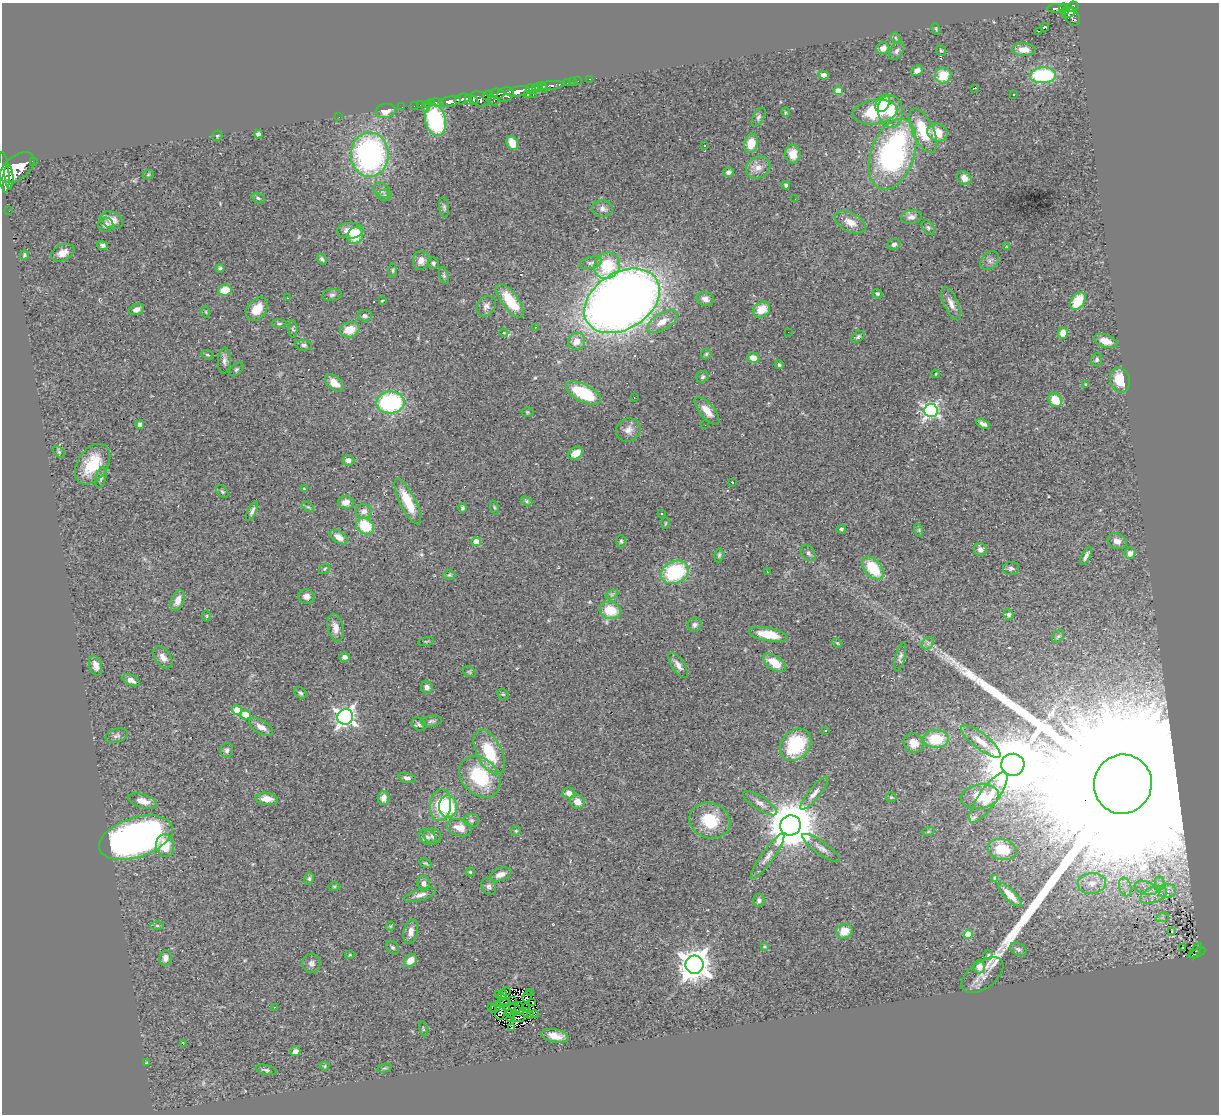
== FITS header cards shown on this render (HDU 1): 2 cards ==
NAXIS1  =                 1217
NAXIS2  =                 1112

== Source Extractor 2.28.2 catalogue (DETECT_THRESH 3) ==
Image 1217 x 1112 px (HDU 1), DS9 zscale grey, 1 PNG px = 1 image px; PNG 1221 x 1116 px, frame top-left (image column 1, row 1112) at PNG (2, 3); each listed source drawn as its Kron ellipse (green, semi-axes under 4 px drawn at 4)
Background 0.792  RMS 0.069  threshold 0.206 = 3 sigma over >= 5 px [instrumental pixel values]
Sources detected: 329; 3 with non-positive FLUX_AUTO (blend fragments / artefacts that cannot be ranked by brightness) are neither listed nor drawn; the other 326 listed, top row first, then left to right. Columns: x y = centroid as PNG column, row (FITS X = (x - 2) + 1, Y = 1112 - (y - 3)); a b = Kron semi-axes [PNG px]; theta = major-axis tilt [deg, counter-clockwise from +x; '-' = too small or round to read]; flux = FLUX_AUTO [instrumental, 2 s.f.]
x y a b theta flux
1073 7 6 5 - 290
1057 8 10 3 4 54
1063 8 4 3 - 63
1065 11 3 3 - 83
1070 13 6 4 37 170
1072 16 10 6 -53 230
1045 27 4 3 - 11
936 29 5 3 - 4.5
1038 31 3 2 - 4.7
896 38 6 3 -70 6.2
883 48 6 6 - 28
1024 50 11 6 -1 42
897 51 10 6 57 15
941 51 6 4 -51 5.7
917 71 6 5 - 23
824 75 5 4 - 22
943 75 8 8 - 95
1043 75 13 8 2 400
590 79 3 2 - 12
578 81 2 2 - 6.7
573 82 3 2 - 4
568 83 3 2 - 19
551 85 13 4 5 180
543 87 6 3 -52 320
538 88 5 4 - 300
975 88 3 2 - 4.3
531 89 5 3 - 330
518 91 12 5 8 1100
839 91 4 4 - 100
497 94 7 5 -4 220
1014 94 3 2 - 6.3
488 95 5 4 - 220
505 95 9 6 29 580
527 95 4 3 - 74
533 95 3 2 - 9.5
462 99 8 5 15 690
468 99 4 3 - 110
480 99 10 7 -21 300
473 100 4 3 - 140
493 100 6 3 -52 130
450 101 11 5 11 630
437 102 7 3 -10 48
431 103 2 2 - 10
883 103 9 6 61 130
427 104 3 2 - 14
420 105 2 2 - 12
414 106 2 2 - 4.6
402 107 2 2 - 12
425 108 3 3 - 36
386 111 10 7 12 43
890 111 16 12 -85 110
785 112 5 3 - 4.1
875 112 22 12 7 200
339 117 2 2 - 29
758 117 10 5 60 12
435 120 16 10 -78 480
923 131 24 10 -66 170
937 133 10 8 -23 71
258 134 4 4 - 13
217 136 5 5 - 6.1
512 143 7 5 -64 68
751 143 10 7 75 76
704 146 3 2 - 15
793 154 9 7 -84 57
893 154 37 21 71 970
370 155 22 19 90 1100
33 161 3 3 - 59
17 168 20 12 38 3200
758 168 12 10 32 41
728 172 5 5 - 13
4 173 20 5 -86 1800
148 175 6 3 20 4.6
9 176 12 4 -85 1100
964 178 7 6 - 34
786 185 4 3 - 9.2
382 190 9 7 -37 17
385 195 7 5 -1 9.4
258 198 7 5 -19 8.7
795 199 2 2 - 2.3
444 207 10 5 -83 11
602 209 10 8 -7 23
9 211 2 2 - 5.9
911 217 10 6 8 25
112 220 11 8 -24 47
850 222 17 9 -27 54
106 225 7 7 - 22
928 228 8 5 -51 10
350 231 13 8 1 62
355 235 8 7 - 130
894 244 6 5 - 16
103 245 6 4 -13 12
1006 247 4 2 - 3
63 253 12 7 24 35
24 255 5 3 - 5.5
322 259 5 4 - 9.3
421 260 9 8 - 32
990 261 10 8 43 20
433 263 6 5 - 9.3
591 263 11 6 14 15
607 266 14 12 46 160
220 268 4 4 - 8.5
393 270 7 3 89 6.7
444 275 9 4 -75 7.9
225 290 7 5 8 99
877 294 5 4 - 8.6
332 295 9 6 8 13
287 298 2 2 - 2.8
705 299 9 7 -21 23
382 300 3 2 - 3.7
510 301 20 8 -54 160
622 301 41 28 32 6300
1078 301 10 6 56 140
951 304 18 7 -66 37
486 306 11 8 53 22
137 309 8 5 21 23
257 309 13 9 49 76
762 309 9 7 34 87
206 312 6 3 -71 4.2
365 316 7 5 -5 13
662 322 17 8 31 55
279 324 7 4 -3 7.4
536 327 3 2 - 9.3
293 329 8 4 -89 8.2
350 330 10 7 15 78
788 332 2 2 - 2.2
504 333 4 3 - 3.2
1063 333 6 5 - 46
858 337 7 5 38 9.2
577 341 9 8 - 52
1106 341 12 6 -18 43
304 345 8 5 -8 12
706 354 5 5 - 6.8
207 355 6 4 -20 6.7
753 358 6 5 - 41
1097 359 6 5 - 9.8
224 361 13 6 86 18
779 365 4 4 - 6.9
236 369 8 5 43 9.6
936 374 4 3 - 3.7
702 377 6 5 - 8.5
1120 380 12 10 -74 110
334 383 11 6 -40 46
1086 384 4 3 - 5.4
583 393 19 8 -27 230
634 397 2 2 - 3.4
1055 400 7 6 - 88
390 402 14 11 2 500
931 410 7 6 - 1200
707 411 17 7 -50 52
527 412 6 5 - 6.5
983 424 7 3 -29 17
140 425 4 4 - 47
705 425 2 2 - 2.1
628 430 12 11 - 34
59 452 7 4 -45 6.7
576 453 8 6 32 50
348 460 6 5 - 17
93 464 22 15 55 180
101 477 11 5 77 14
732 482 3 2 - 3.3
304 489 4 3 - 4.2
222 492 7 5 -48 7
408 501 25 8 -64 140
526 501 6 4 -28 6.6
346 502 8 6 -10 34
308 507 7 3 -36 6.5
494 507 7 3 -71 5.6
462 508 5 4 - 7.4
252 511 10 4 66 15
364 511 8 7 - 24
662 513 3 2 - 4.6
665 523 6 4 88 5
365 526 10 7 -38 150
841 529 5 4 - 7.9
919 530 7 4 -73 6.2
339 537 10 6 -31 37
621 541 6 4 -89 7.4
1117 541 10 7 -24 29
476 542 4 4 - 79
980 550 6 6 - 21
808 553 8 6 -55 13
1130 553 6 5 - 27
719 555 7 4 82 8.2
1086 556 10 4 63 18
873 568 13 8 -50 170
1011 568 8 6 7 12
325 569 6 4 37 6.2
675 572 14 11 24 360
767 572 2 2 - 3.5
449 575 6 5 - 6.8
612 594 7 4 19 9.1
306 596 8 7 - 26
178 601 11 6 68 38
610 610 11 8 -13 120
1009 614 5 5 - 9.4
207 616 6 4 -89 5.8
695 625 7 6 - 15
335 628 14 7 -77 35
768 634 19 6 -11 110
1058 636 7 5 52 7
426 641 8 3 13 5.4
837 643 5 4 - 4.7
928 643 7 5 46 13
163 657 12 8 -55 29
344 657 5 4 - 19
900 657 15 5 76 15
774 663 13 7 -35 84
96 665 10 6 -74 27
678 665 14 6 -56 28
469 672 7 5 -31 7
131 680 9 5 -23 21
427 687 6 5 - 22
300 693 7 5 -38 9.5
503 694 6 4 -43 5.7
237 710 5 4 - 80
246 715 5 4 - 94
345 717 8 7 - 2100
431 721 10 5 6 11
419 724 8 6 -37 12
261 727 13 6 -29 36
826 730 2 2 - 4
117 736 11 6 15 14
936 739 12 9 -1 140
981 741 24 7 -38 58
914 743 10 9 - 49
795 745 17 14 48 290
227 750 7 6 - 12
489 752 24 12 -63 180
1013 765 11 11 - 41000
480 777 23 17 -46 260
407 778 8 5 -14 16
1123 784 30 29 - 870000
569 793 6 5 - 25
814 793 20 6 51 28
980 796 19 12 7 92
891 797 5 5 - 5.4
988 797 30 9 54 100
384 798 7 6 - 26
267 799 11 6 -5 45
142 801 15 6 -16 46
577 802 7 7 - 41
760 803 20 6 -32 30
441 805 16 10 81 140
448 807 11 9 -85 220
472 820 7 6 - 11
710 821 21 17 -21 170
791 825 10 10 - 23000
460 828 12 8 -18 49
516 831 5 4 - 5.6
928 832 6 4 19 5.3
433 836 9 7 -20 17
427 837 9 7 -35 18
136 838 38 19 18 2400
165 846 11 9 -82 100
821 848 23 6 -35 32
1002 849 14 10 -13 97
767 856 27 6 54 36
425 863 6 3 -29 6
470 872 4 4 - 6
500 874 11 6 19 33
995 878 4 4 - 9.9
309 879 6 5 - 8.7
1092 883 14 10 6 50
1160 883 7 4 -90 13
424 884 8 6 -80 21
334 886 6 4 0 5.7
489 887 9 6 -58 14
1125 887 9 6 -75 28
1146 888 12 6 -18 34
1167 891 9 7 2 24
420 895 16 6 16 28
1010 895 16 5 -46 52
1154 895 14 7 23 42
759 900 6 6 - 15
1162 918 7 4 18 10
157 926 6 4 -1 7.5
390 926 4 4 - 4.3
844 931 8 7 - 63
1172 931 3 3 - 55
411 932 12 7 77 34
968 934 4 4 - 130
764 946 3 3 - 4.6
393 947 7 5 -44 9.5
1183 948 3 2 - 6.2
1018 949 9 6 -27 12
1195 951 9 3 50 28
1198 953 8 3 28 75
350 955 5 4 - 5.1
988 955 5 4 - 7.3
165 958 7 6 - 28
410 960 7 5 44 51
311 963 9 9 - 17
695 965 9 9 - 7500
979 967 6 6 - 32
982 975 24 13 37 58
506 991 4 2 - 7.6
530 993 2 2 - 2.7
498 995 4 2 - 5.7
503 995 5 2 - 3.9
527 997 6 4 66 11
512 1000 3 2 - 8.4
503 1003 7 3 3 0.017
533 1003 3 2 - 3.6
275 1007 2 2 - 2.9
496 1007 6 2 43 5.4
492 1008 3 2 - 5.8
507 1008 4 3 - 1.6
514 1008 6 4 -39 23
520 1008 6 3 -73 7.5
526 1008 3 3 - 7.9
500 1012 8 5 82 1.2
527 1012 3 2 - 3.7
510 1013 4 2 - 3.1
535 1014 4 3 - 4.8
530 1016 4 2 - 3.8
511 1018 4 2 - 1.2
518 1018 6 3 9 1.4
512 1028 3 2 - 0.021
423 1029 7 3 -78 5.8
555 1036 14 6 -12 51
183 1043 4 2 - 33
295 1051 5 4 - 28
147 1063 4 3 - 4.9
325 1066 5 4 - 5.7
384 1068 7 4 14 6.7
266 1070 11 4 -14 11
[3 non-positive-flux detections neither listed nor drawn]